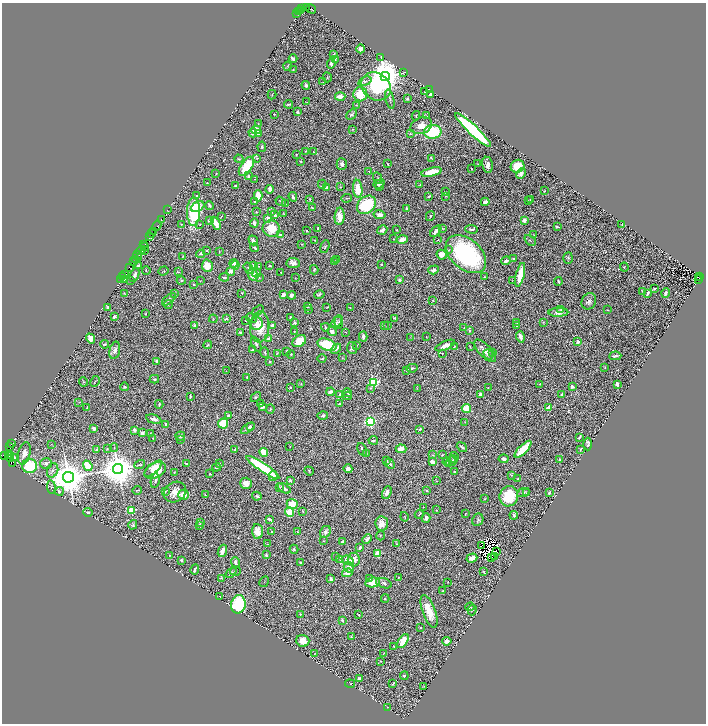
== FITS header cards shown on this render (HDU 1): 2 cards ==
NAXIS1  =                 1408
NAXIS2  =                 1443

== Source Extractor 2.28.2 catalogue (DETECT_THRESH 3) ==
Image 1408 x 1443 px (HDU 1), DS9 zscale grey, zoomed out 1/2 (1 PNG px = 2 x 2 image px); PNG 708 x 726 px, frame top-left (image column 1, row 1442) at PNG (2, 3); each listed source drawn as its Kron ellipse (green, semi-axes under 4 px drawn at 4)
Background 1.24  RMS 0.021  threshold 0.0619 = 3 sigma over >= 5 px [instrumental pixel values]
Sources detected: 675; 66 cannot appear on this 1/2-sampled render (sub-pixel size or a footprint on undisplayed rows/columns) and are neither listed nor drawn; of the other 609, the 500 brightest by FLUX_AUTO listed and drawn (109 fainter detections omitted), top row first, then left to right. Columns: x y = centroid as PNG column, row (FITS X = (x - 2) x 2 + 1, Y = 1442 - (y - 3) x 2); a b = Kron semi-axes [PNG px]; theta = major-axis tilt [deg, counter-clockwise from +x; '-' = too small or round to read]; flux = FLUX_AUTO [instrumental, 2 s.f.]
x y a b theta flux
307 7 3 2 - 210
302 8 4 2 - 190
311 9 5 3 - 480
300 11 3 2 - 210
298 12 2 2 - 47
297 14 2 1 - 200
361 49 4 3 - 22
334 55 2 2 - 22
381 57 4 2 - 2.4
293 59 4 2 - 15
335 59 4 3 - 4.2
331 63 5 4 - 9.1
288 66 4 3 - 3.4
293 69 3 3 - 4.3
404 72 3 1 - 1.9
385 76 4 4 - 13000
327 77 5 3 - 4.8
365 81 7 3 20 7.1
323 82 3 2 - 2
306 85 4 3 - 12
376 86 16 13 -36 390
429 90 3 1 - 2.9
424 92 2 2 - 2.5
360 94 7 7 - 98
272 95 5 2 - 3
431 95 3 2 - 24
340 97 5 2 - 54
390 99 10 3 -75 9
407 99 2 2 - 8.4
307 102 2 2 - 2.9
289 104 4 2 - 4.3
356 105 3 3 - 2.6
297 112 4 4 - 6.7
274 114 2 2 - 2.9
351 114 6 3 43 11
416 116 5 2 - 3.5
426 116 4 2 - 3.2
259 124 4 1 - 2.3
421 126 11 8 22 44
352 129 3 2 - 2.6
256 130 5 4 - 38
473 130 24 4 -43 650
433 132 9 7 2 230
253 133 5 3 - 14
258 134 3 2 - 28
410 134 4 2 - 3.9
262 147 5 3 - 7.8
305 151 3 2 - 3.3
313 152 2 1 - 2
296 155 4 2 - 3.2
257 158 3 2 - 2
431 158 4 2 - 2.7
239 159 4 3 - 4.7
301 161 4 3 - 4.4
342 164 6 5 - 17
388 164 3 2 - 3.5
478 164 2 2 - 2.6
487 165 8 5 -80 23
247 166 11 5 56 140
518 166 7 6 - 92
471 169 2 1 - 2
369 171 2 2 - 1.9
432 172 10 4 13 89
216 173 2 2 - 2.1
521 173 6 4 64 17
248 176 2 2 - 22
378 178 6 2 -65 4.5
255 179 2 2 - 4
207 183 2 1 - 1.9
322 184 4 3 - 4.4
379 184 6 4 20 20
236 185 3 2 - 8.2
420 185 3 2 - 3.3
327 187 3 3 - 7.4
340 187 4 2 - 2.2
379 187 3 3 - 3.5
270 189 4 3 - 23
358 189 9 4 -85 94
544 191 2 2 - 2.7
445 192 3 3 - 4.7
197 196 2 2 - 12
258 196 6 3 -84 75
429 196 3 2 - 4
446 196 4 2 - 2.4
293 197 5 3 - 9.5
347 198 5 3 - 3.9
310 199 3 2 - 3.3
530 200 3 2 - 2.3
281 201 5 2 - 6.4
528 201 3 3 - 3
254 202 2 1 - 2.3
485 202 4 3 - 22
285 204 4 3 - 3.3
209 205 4 2 - 7.4
366 205 10 8 42 280
198 206 7 5 27 39
312 208 3 2 - 3.8
406 209 3 2 - 9.5
167 210 3 1 - 42
272 211 3 2 - 3.7
193 212 14 6 -90 350
256 212 2 2 - 3.2
284 214 4 3 - 2.8
275 215 3 2 - 18
380 215 6 4 -10 22
340 216 9 5 87 39
430 216 5 2 - 4.6
221 217 2 1 - 2.3
268 218 4 3 - 14
161 219 2 1 - 110
209 220 3 3 - 8.2
524 220 3 3 - 28
216 223 7 3 -64 55
254 223 4 4 - 15
181 224 3 2 - 2.2
200 224 3 3 - 3.1
622 224 2 2 - 2.7
157 226 5 2 - 310
557 227 3 2 - 6
271 229 9 8 - 88
318 229 4 3 - 8.8
443 229 4 2 - 2.2
472 229 6 2 -4 9.1
382 230 5 3 - 11
397 230 2 2 - 3.7
306 231 2 2 - 3.5
436 231 7 3 46 15
154 232 3 1 - 140
151 234 3 1 - 170
280 235 4 2 - 3.8
534 235 3 2 - 2.7
149 236 2 1 - 120
393 239 2 1 - 1.9
253 240 5 3 - 11
315 240 2 2 - 3.7
402 240 6 4 15 31
438 240 3 2 - 2.8
530 240 6 3 -41 4.4
302 244 3 2 - 3.1
144 245 3 1 - 230
145 246 2 2 - 62
325 247 7 3 70 5.3
254 248 4 2 - 7.4
141 250 5 2 - 720
144 250 2 2 - 79
207 250 2 2 - 3.4
448 250 3 3 - 4.3
219 251 3 2 - 3
138 254 2 1 - 270
200 254 4 3 - 7.9
466 254 23 15 -41 620
442 255 5 4 - 31
137 256 5 1 - 160
183 257 3 2 - 2.1
568 258 6 4 87 7.5
136 259 4 2 - 330
514 259 3 3 - 4.8
336 260 2 2 - 2.6
134 261 2 1 - 83
335 261 3 2 - 6.8
506 261 5 3 - 15
234 263 4 3 - 12
293 263 6 5 - 16
381 264 2 2 - 6.6
139 265 4 2 - 11
235 265 4 3 - 18
253 265 4 3 - 5.1
207 266 6 5 - 52
259 266 3 3 - 3.5
270 266 3 2 - 8.5
129 267 2 1 - 23
624 267 4 3 - 3.5
249 268 6 3 -54 5.1
314 270 4 3 - 8
434 270 5 3 - 20
146 271 4 2 - 2.8
164 271 5 3 - 4.7
231 271 4 3 - 21
178 272 3 2 - 2.7
257 273 4 3 - 9.9
281 273 3 1 - 2.2
124 275 3 2 - 200
135 275 7 4 67 19
253 275 6 5 - 43
520 275 12 3 76 99
123 277 2 1 - 140
224 277 5 3 - 6.8
259 277 3 3 - 5.1
484 277 3 2 - 3.1
698 277 2 2 - 550
700 277 3 2 - 360
295 278 2 1 - 1.9
121 279 2 1 - 51
698 279 2 1 - 85
125 280 2 2 - 5.9
131 280 3 2 - 2.8
181 280 4 3 - 3.4
399 280 3 3 - 8.7
512 280 3 2 - 1.9
200 281 3 3 - 2.8
558 281 4 2 - 5.3
194 284 3 3 - 3.4
654 289 4 2 - 4.5
642 291 2 2 - 3.9
124 293 3 2 - 2.5
174 293 4 3 - 3.9
242 293 3 3 - 2.6
648 293 4 2 - 8.6
666 293 4 2 - 11
283 294 3 3 - 16
292 295 4 3 - 11
319 295 5 3 - 5.5
169 299 8 4 39 13
433 300 4 2 - 4.5
589 301 8 7 - 17
168 304 4 2 - 3.3
107 307 3 2 - 7.2
308 307 3 2 - 2.9
327 307 4 2 - 2.8
350 308 3 2 - 2.6
561 309 3 3 - 3.9
309 310 2 2 - 2.6
608 310 4 1 - 2.3
258 311 6 2 38 6.2
558 312 10 4 1 22
145 314 3 2 - 3
114 316 3 3 - 8.7
290 317 3 2 - 4.4
251 318 6 3 -31 5.6
394 318 4 3 - 3.8
213 319 4 4 - 3.6
226 319 4 3 - 8.6
246 321 3 2 - 3
336 322 6 4 49 9.5
339 322 7 3 86 4.8
517 322 3 3 - 3.6
543 322 3 2 - 2.2
295 323 3 3 - 7.9
257 324 6 6 - 21
195 325 4 3 - 6.8
272 325 3 3 - 15
516 325 3 2 - 3
384 326 3 3 - 3.1
387 326 3 2 - 2.6
259 327 15 9 87 87
325 327 4 2 - 4.6
464 328 2 2 - 1.9
470 330 4 2 - 9.3
294 331 2 2 - 4
332 331 5 4 - 24
241 332 2 2 - 6.3
345 332 2 1 - 2.5
363 336 5 3 - 14
426 337 2 1 - 1.9
520 337 5 3 - 18
91 338 5 4 - 31
410 338 3 2 - 1.9
269 339 4 3 - 11
299 341 7 5 33 74
578 342 4 3 - 13
105 344 4 2 - 7.6
256 344 8 3 -63 10
208 345 4 3 - 5.8
327 345 10 6 -19 170
356 345 3 2 - 2.1
445 346 10 4 24 35
454 346 3 2 - 2.2
470 347 3 1 - 2.2
352 348 6 5 - 10
336 349 6 4 42 20
115 350 9 5 76 23
252 350 3 3 - 6.7
286 351 4 2 - 5.3
485 351 14 6 -46 32
265 353 5 3 - 4.5
277 353 3 2 - 2.2
442 353 2 2 - 1.8
492 353 3 2 - 2.7
291 354 4 3 - 3
488 354 5 4 - 8.3
615 356 6 2 5 8.9
342 358 3 3 - 2.4
322 359 4 2 - 4
157 361 4 2 - 16
270 362 2 2 - 3.8
412 368 5 3 - 7.3
605 368 3 3 - 3.1
226 371 2 1 - 1.8
406 371 3 3 - 3
247 377 4 2 - 4
154 379 4 3 - 5.8
84 382 5 3 - 3.2
95 382 6 2 61 3.6
373 382 3 3 - 850
301 384 3 2 - 2.4
540 384 2 1 - 2.7
617 384 4 2 - 30
572 386 3 3 - 11
125 387 4 4 - 6.4
291 387 2 2 - 4.4
370 388 4 3 - 3.5
417 388 4 2 - 2.3
488 388 2 2 - 2.8
330 392 4 3 - 14
347 393 5 2 - 5.8
481 394 3 3 - 17
340 395 3 2 - 12
561 395 3 2 - 14
190 396 4 2 - 6.6
347 396 4 3 - 5.5
256 397 6 3 46 6.3
79 402 3 2 - 2
159 404 4 2 - 7.3
260 404 2 2 - 3.3
340 404 4 2 - 12
262 406 4 3 - 17
87 407 3 2 - 2.5
466 408 5 4 - 73
549 408 4 3 - 42
270 409 4 3 - 4.4
229 415 3 3 - 6.4
323 416 5 3 - 7.4
154 419 8 3 -15 13
370 421 3 3 - 930
465 422 3 2 - 2.4
223 423 5 5 - 130
166 424 3 2 - 12
250 427 3 3 - 17
94 428 4 3 - 13
248 428 8 4 36 15
420 429 4 3 - 6
134 430 3 2 - 16
142 433 4 3 - 16
150 433 3 2 - 3.2
180 436 5 4 - 9.3
579 437 3 2 - 5.2
153 438 2 1 - 2
180 439 3 2 - 2.1
373 440 4 2 - 4.4
11 444 2 1 - 43
52 444 3 3 - 2.5
588 444 6 3 -88 9.9
9 446 2 1 - 120
114 447 4 3 - 3.9
290 447 2 2 - 1.9
462 447 6 3 -39 6.4
107 449 3 3 - 2.5
362 449 7 3 -65 8.5
401 449 5 4 - 42
523 449 11 4 45 130
580 449 3 2 - 4
97 450 3 2 - 5.6
235 450 3 2 - 13
264 452 4 3 - 110
24 453 11 6 77 42
366 453 3 3 - 2.5
4 455 2 2 - 140
10 455 2 2 - 1600
433 455 2 1 - 2.4
442 455 3 2 - 2.4
8 456 2 2 - 57
14 457 4 3 - 9.6
454 457 5 4 - 11
10 459 3 1 - 59
504 459 5 3 - 15
559 459 2 2 - 8.3
386 460 3 2 - 8.8
453 460 5 3 - 6.3
450 461 5 3 - 5.8
432 462 3 3 - 32
447 462 5 3 - 4.9
12 463 2 2 - 160
46 463 6 5 - 16
140 464 5 2 - 4.6
186 464 4 2 - 4.7
220 464 4 3 - 6.5
390 464 5 3 - 9
30 466 7 7 - 220
88 466 5 4 - 150
217 467 4 2 - 9.6
263 467 19 4 -34 280
118 469 5 5 - 13000
153 469 11 4 41 66
348 469 4 4 - 18
53 470 7 5 68 16
155 470 11 7 27 110
309 471 5 3 - 5.9
455 472 3 2 - 4.8
174 473 3 2 - 2.2
209 474 3 2 - 3.6
511 475 3 2 - 3.4
273 476 5 3 - 23
68 477 5 5 - 16000
518 479 3 2 - 3
290 480 3 3 - 6.7
155 481 7 3 81 7.7
437 481 3 2 - 2.2
246 483 6 5 - 35
51 487 7 4 -84 8.1
280 487 3 2 - 2.3
284 488 7 3 -33 12
137 490 5 2 - 2.9
59 491 5 4 - 7.9
165 491 3 3 - 3
427 491 2 2 - 5.6
175 492 11 10 - 45
387 492 6 4 65 20
523 492 6 3 25 7.8
527 493 2 2 - 2.9
549 493 3 2 - 6.7
183 495 5 5 - 42
205 495 3 2 - 3.8
257 496 5 3 - 7.6
509 496 10 9 - 160
485 499 2 2 - 2.4
292 504 5 5 - 83
423 507 2 2 - 2
132 510 3 3 - 220
436 510 3 3 - 2.7
88 512 4 3 - 7.5
290 512 5 4 - 120
303 512 3 2 - 2.2
419 514 4 2 - 3.5
465 514 2 1 - 2.5
514 515 4 3 - 7.9
404 517 5 3 - 3.1
426 518 5 4 - 21
269 519 3 2 - 13
478 520 6 5 - 9.2
200 522 3 3 - 3.3
382 524 7 6 - 30
133 525 5 4 - 5.2
200 525 4 3 - 8
257 531 7 5 -89 36
272 532 2 2 - 2.8
297 532 3 3 - 3.6
325 532 6 5 - 17
380 536 4 2 - 3.3
367 539 5 3 - 18
324 541 2 1 - 2.2
343 541 3 2 - 7.9
268 544 3 2 - 2.4
397 544 3 2 - 2.4
482 545 2 1 - 2.8
360 547 3 2 - 11
294 549 4 3 - 7.3
222 551 6 3 70 38
496 551 2 1 - 1.9
378 553 3 3 - 130
170 555 3 3 - 3.1
266 555 3 3 - 6.1
335 556 3 2 - 2.1
494 556 2 1 - 1.8
472 558 5 3 - 27
491 558 3 1 - 3.9
181 560 4 3 - 7
340 560 4 3 - 5.7
348 560 6 4 -20 38
354 560 7 6 - 33
235 562 5 4 - 15
300 562 3 3 - 4.5
349 567 5 5 - 20
195 570 5 2 - 10
235 571 5 4 - 5.6
484 572 3 2 - 4.5
231 573 6 4 40 6
347 573 5 4 - 20
221 578 4 2 - 2.7
370 578 4 2 - 4.9
398 578 2 2 - 2.3
330 579 4 3 - 12
264 582 6 1 60 1.8
448 582 2 1 - 1.8
373 583 7 5 11 70
384 583 8 5 -19 12
443 591 2 2 - 2.2
220 596 2 1 - 2
385 598 4 3 - 2.9
238 604 9 7 79 290
470 607 5 3 - 4.2
472 610 5 3 - 3.4
429 611 17 6 -70 85
300 614 4 2 - 4
358 614 3 1 - 2.8
342 620 3 3 - 9.9
420 628 3 2 - 3.2
351 637 2 2 - 3.5
303 641 6 5 - 40
403 641 8 4 56 100
447 641 4 4 - 29
394 646 2 1 - 2.2
384 653 3 2 - 2.6
315 654 3 1 - 2.1
380 661 4 2 - 2.2
404 676 4 3 - 6
360 679 4 3 - 22
350 684 5 2 - 2.3
393 684 4 2 - 4.9
424 686 3 2 - 2.7
387 707 3 2 - 1.8
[109 fainter detections neither listed nor drawn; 66 sub-pixel or undisplayed-footprint detections neither listed nor drawn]